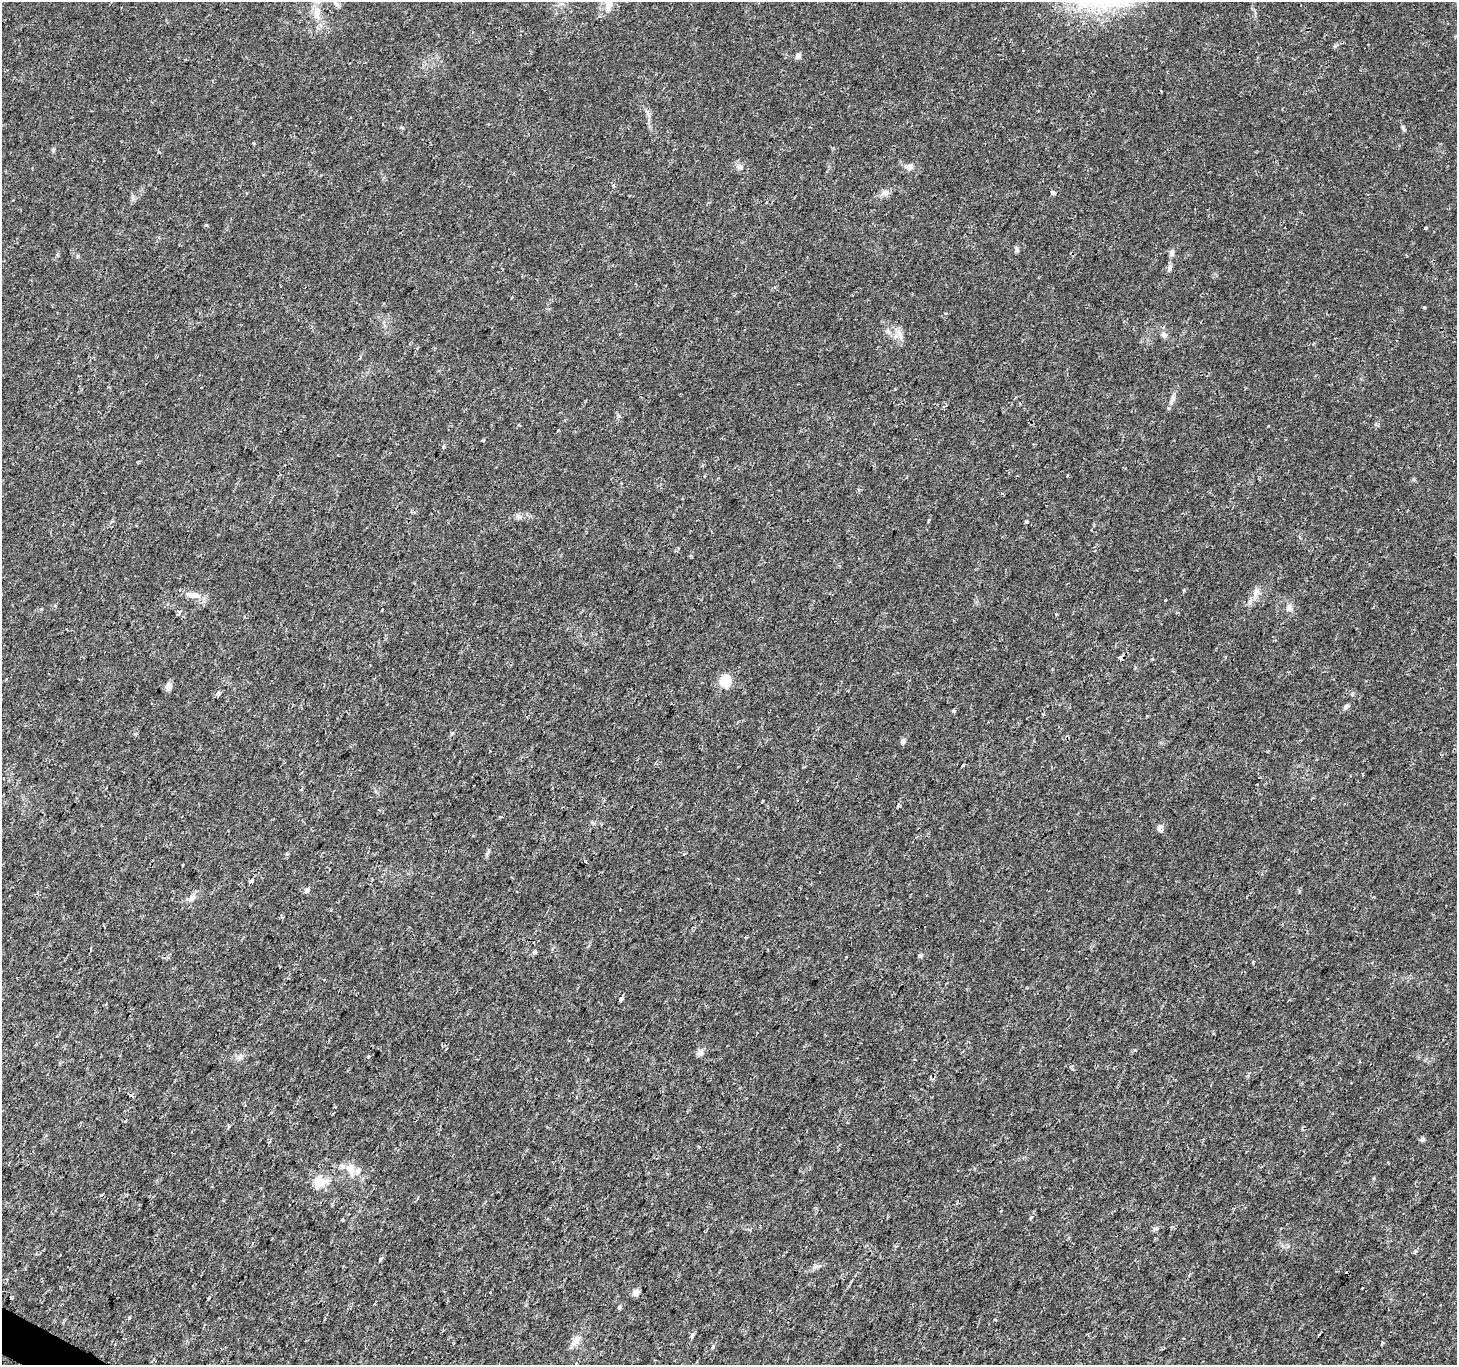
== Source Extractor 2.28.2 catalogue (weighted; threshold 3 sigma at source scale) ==
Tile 7 of 4 x 4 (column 3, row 2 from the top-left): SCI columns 2910-4364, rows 2922-4284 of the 5824 x 5908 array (HDU 1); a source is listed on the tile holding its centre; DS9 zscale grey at full resolution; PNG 1459 x 1367 px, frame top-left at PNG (2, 2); no overlay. Shown black and unused: <1% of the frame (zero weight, under 2 of 3 exposures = <1% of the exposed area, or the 3 px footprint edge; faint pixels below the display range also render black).
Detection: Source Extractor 2.28.2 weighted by HDU 2 'WHT'; one run over the whole footprint, this tile lists its part. Background 0.0109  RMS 0.0027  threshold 0.0119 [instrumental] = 3 sigma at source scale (4.5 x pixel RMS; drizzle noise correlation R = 1.50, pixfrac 1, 0.0396/0.0396 arcsec/px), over >= 5 px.
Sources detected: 90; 12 cosmic-ray / hot-pixel residue — not listed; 1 inside a brighter listed object's ellipse — not listed separately; the other 77 listed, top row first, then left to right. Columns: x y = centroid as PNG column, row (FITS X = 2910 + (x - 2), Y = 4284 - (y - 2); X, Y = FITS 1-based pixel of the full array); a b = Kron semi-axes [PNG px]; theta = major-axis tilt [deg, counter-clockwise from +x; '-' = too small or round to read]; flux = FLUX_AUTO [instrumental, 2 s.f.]
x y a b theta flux
335 2 12 5 -58 1
317 12 20 9 -88 3.5
798 56 7 6 - 0.93
253 143 3 3 - 0.3
740 167 8 6 -4 0.82
909 167 10 8 14 1.4
613 186 4 3 - 0.46
1053 192 4 3 - 3.4
886 193 8 5 45 0.84
206 225 4 3 - 0.48
1426 228 3 3 - 0.5
1017 249 8 5 -71 0.55
1172 253 8 6 80 0.89
1169 268 10 6 76 0.82
1424 307 4 3 - 0.35
887 331 6 6 - 0.63
899 334 15 5 -69 1.4
1164 334 8 7 - 1.1
1172 399 16 6 68 1.3
443 447 4 3 - 0.29
1067 475 3 3 - 0.24
412 512 7 3 4 0.36
519 516 7 4 -18 0.6
929 520 5 3 - 0.33
1026 521 5 3 - 0.34
1184 590 4 4 - 0.36
1256 592 15 5 75 1.5
195 595 14 7 -7 1.9
1165 600 3 2 - 0.37
1289 607 11 7 -67 1.2
179 612 6 4 -81 0.72
725 681 6 6 - 13
169 686 9 7 70 1.5
219 693 3 3 - 1.6
1352 694 6 5 - 0.46
1346 707 8 6 39 0.72
954 711 4 3 - 0.52
903 742 8 6 76 0.7
489 751 3 3 - 1.1
963 765 4 2 - 0.29
1363 775 3 2 - 0.29
1257 785 3 2 - 0.42
898 805 5 3 - 0.32
500 817 3 3 - 0.6
1159 828 9 6 65 0.89
585 862 3 3 - 14
183 865 3 2 - 0.24
738 878 4 2 - 0.23
252 881 3 3 - 2.4
306 890 7 6 - 0.67
1299 890 5 3 - 0.3
192 897 15 6 38 1.5
620 910 3 3 - 0.48
920 956 6 4 0 0.35
846 957 3 3 - 0.3
1253 961 4 3 - 0.32
280 966 3 2 - 0.47
324 980 3 3 - 1.1
621 999 4 3 - 2.1
701 1053 9 7 59 0.98
369 1056 3 3 - 1.1
240 1057 12 6 56 1
350 1168 15 12 -56 3.1
319 1183 19 14 34 4.1
1031 1217 5 4 - 0.59
343 1219 4 3 - 0.29
1415 1252 3 3 - 2.1
60 1255 3 2 - 0.29
381 1258 3 3 - 1.6
636 1293 9 8 - 1.1
11 1297 4 3 - 0.74
619 1307 5 5 - 0.34
129 1317 3 3 - 0.75
692 1334 6 4 70 0.75
575 1340 12 8 60 1.7
1382 1343 4 3 - 0.36
713 1347 4 4 - 0.8
Isophote crosses this tile's border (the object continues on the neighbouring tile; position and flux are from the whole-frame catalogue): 1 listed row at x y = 335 2
Unlisted compact peaks at least as high as the median listed source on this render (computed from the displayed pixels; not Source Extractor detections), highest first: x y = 1423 1139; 53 150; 1403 127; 535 952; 618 416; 817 1266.